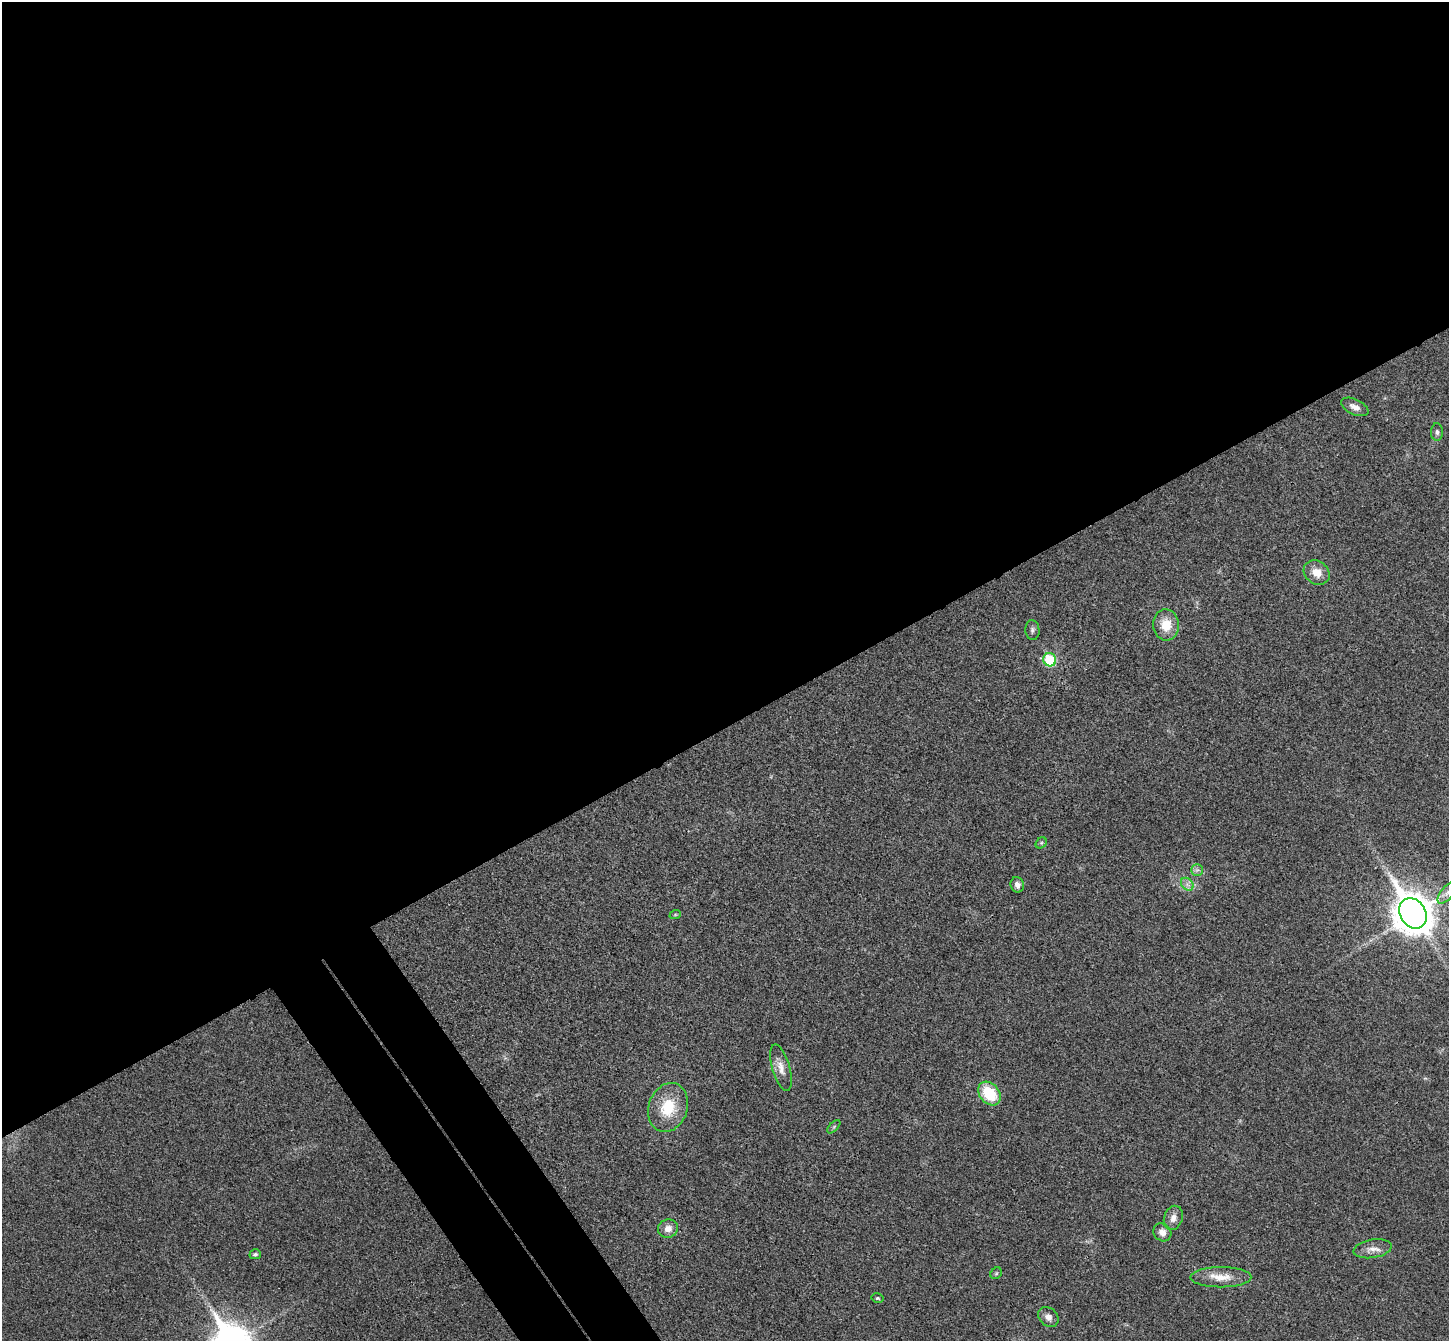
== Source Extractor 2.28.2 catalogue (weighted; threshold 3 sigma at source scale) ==
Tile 2 of 4 x 4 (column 2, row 1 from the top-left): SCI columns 1499-2945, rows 4207-5545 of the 5894 x 5870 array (HDU 1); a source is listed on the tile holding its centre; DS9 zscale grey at full resolution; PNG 1451 x 1343 px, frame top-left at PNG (2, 2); each listed source drawn as its Kron ellipse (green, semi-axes under 4 px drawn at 4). Shown black and unused: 57% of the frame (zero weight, under 3 of 4 exposures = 6% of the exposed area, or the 3 px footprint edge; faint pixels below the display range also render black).
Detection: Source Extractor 2.28.2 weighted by HDU 2 'WHT'; one run over the whole footprint, this tile lists its part. Background 0.0249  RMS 0.0047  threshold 0.0209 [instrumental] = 3 sigma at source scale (4.5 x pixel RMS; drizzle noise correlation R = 1.50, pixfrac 1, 0.05/0.05 arcsec/px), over >= 5 px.
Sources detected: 26; all 26 listed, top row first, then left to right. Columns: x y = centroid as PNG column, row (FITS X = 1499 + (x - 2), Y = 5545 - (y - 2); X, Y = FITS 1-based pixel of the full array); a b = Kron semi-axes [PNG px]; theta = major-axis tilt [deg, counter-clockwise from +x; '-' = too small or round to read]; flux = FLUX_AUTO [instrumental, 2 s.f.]
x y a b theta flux
1355 407 15 7 -25 2.8
1437 432 8 6 -89 1.2
1317 573 14 11 -36 6.2
1166 625 15 13 -86 9
1032 630 10 7 -86 1.4
1050 660 7 6 - 23
1041 843 6 5 - 0.77
1197 870 6 6 - 1.2
1187 884 7 5 -46 1.7
1017 885 8 6 -72 2.1
1448 892 14 6 48 2.4
1413 913 16 12 -57 1100
675 915 6 3 19 0.55
781 1068 24 8 -74 4.7
989 1094 13 9 -49 19
668 1107 25 19 71 17
834 1127 8 3 45 0.61
1173 1218 12 9 70 3.2
668 1229 10 9 - 3.6
1162 1232 9 8 - 3.3
1373 1249 19 9 9 3.9
255 1254 6 5 - 1.1
996 1273 6 5 - 0.65
1221 1277 30 10 0 7.9
877 1298 6 4 -13 0.7
1048 1317 11 9 -45 2.8
Overlapping masked pixels (flux is a lower limit): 1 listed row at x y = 1413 913
Isophote crosses this tile's border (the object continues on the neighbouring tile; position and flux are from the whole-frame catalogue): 1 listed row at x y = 1448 892